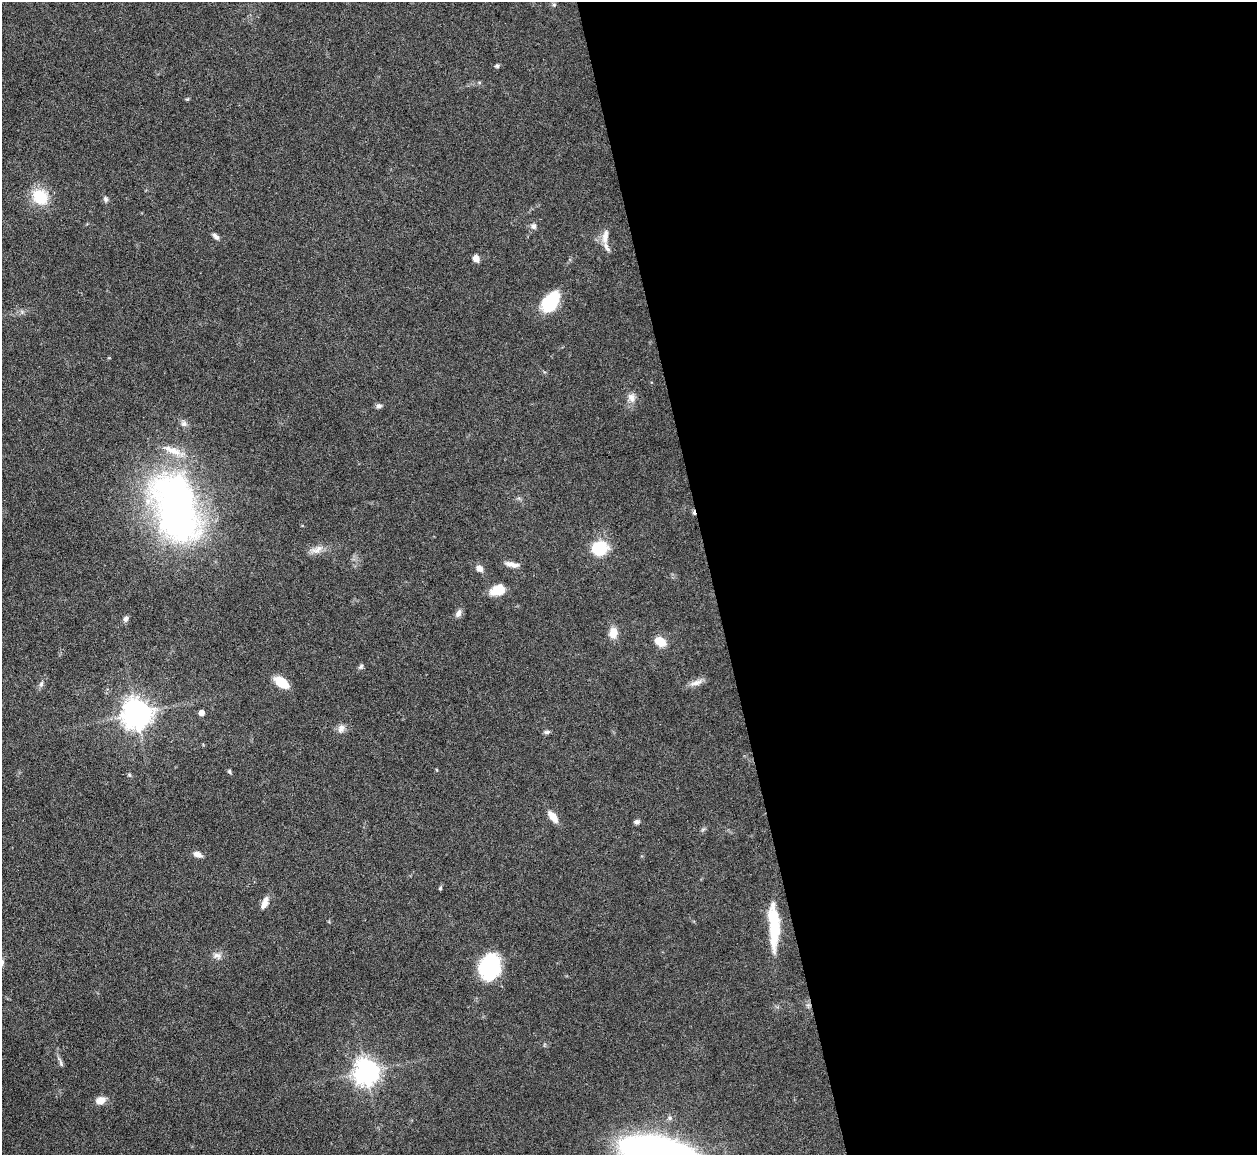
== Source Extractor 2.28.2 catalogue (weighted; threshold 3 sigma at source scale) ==
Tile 8 of 4 x 4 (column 4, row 2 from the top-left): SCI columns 3767-5021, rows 2561-3713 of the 5021 x 5000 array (HDU 1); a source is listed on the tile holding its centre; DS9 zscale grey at full resolution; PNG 1259 x 1157 px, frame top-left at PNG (2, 2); no overlay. Shown black and unused: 43% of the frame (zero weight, under 3 of 6 exposures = <1% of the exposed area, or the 3 px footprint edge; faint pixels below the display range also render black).
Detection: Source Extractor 2.28.2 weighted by HDU 2 'WHT'; one run over the whole footprint, this tile lists its part. Background 0.146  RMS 0.0041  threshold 0.0169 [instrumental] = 3 sigma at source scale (4.09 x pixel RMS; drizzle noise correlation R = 1.36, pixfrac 0.8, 0.05/0.05 arcsec/px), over >= 5 px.
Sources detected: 49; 1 cosmic-ray / hot-pixel residue — not listed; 2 inside a brighter listed object's ellipse — not listed separately; the other 46 listed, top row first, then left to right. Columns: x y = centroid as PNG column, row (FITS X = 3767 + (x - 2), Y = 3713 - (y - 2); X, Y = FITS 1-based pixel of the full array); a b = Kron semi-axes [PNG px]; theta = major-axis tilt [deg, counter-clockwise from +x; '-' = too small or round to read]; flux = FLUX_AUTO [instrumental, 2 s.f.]
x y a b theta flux
554 5 5 5 - 0.61
497 66 5 5 - 0.66
187 99 5 4 - 0.45
40 197 22 18 -51 12
105 199 7 6 - 1
533 226 8 8 - 1.4
216 236 10 5 -43 1.3
605 237 20 7 82 3.1
476 258 7 6 - 2.4
550 302 23 14 53 17
631 397 13 10 -73 2.8
379 406 8 6 13 1.1
184 423 9 8 - 1.6
176 507 83 46 -72 160
600 548 17 15 11 14
317 550 19 9 23 3.2
512 564 17 6 -12 2.4
479 568 9 7 -40 2.3
498 590 16 11 19 6.8
458 613 11 7 62 1.7
126 619 8 6 73 1.2
613 633 12 9 80 4.8
660 641 11 8 -31 6.4
361 667 8 6 47 0.87
282 682 16 8 -35 7.8
696 683 19 7 17 2.5
41 684 8 5 80 1.2
202 713 5 4 - 3.1
137 714 9 9 - 520
341 729 12 9 70 2.1
547 732 8 5 1 0.87
229 772 6 5 - 0.63
129 775 5 5 - 0.55
553 817 14 7 -54 4.5
636 822 7 6 - 1.1
703 829 7 4 19 0.62
198 854 9 6 -22 2.6
440 888 6 4 61 0.53
264 903 16 7 67 2.9
774 926 52 11 -88 19
217 956 13 9 -4 2.2
490 967 25 20 76 29
61 1063 14 5 -70 1.2
366 1072 9 8 - 370
100 1101 12 9 20 3.5
670 1118 6 5 - 0.88